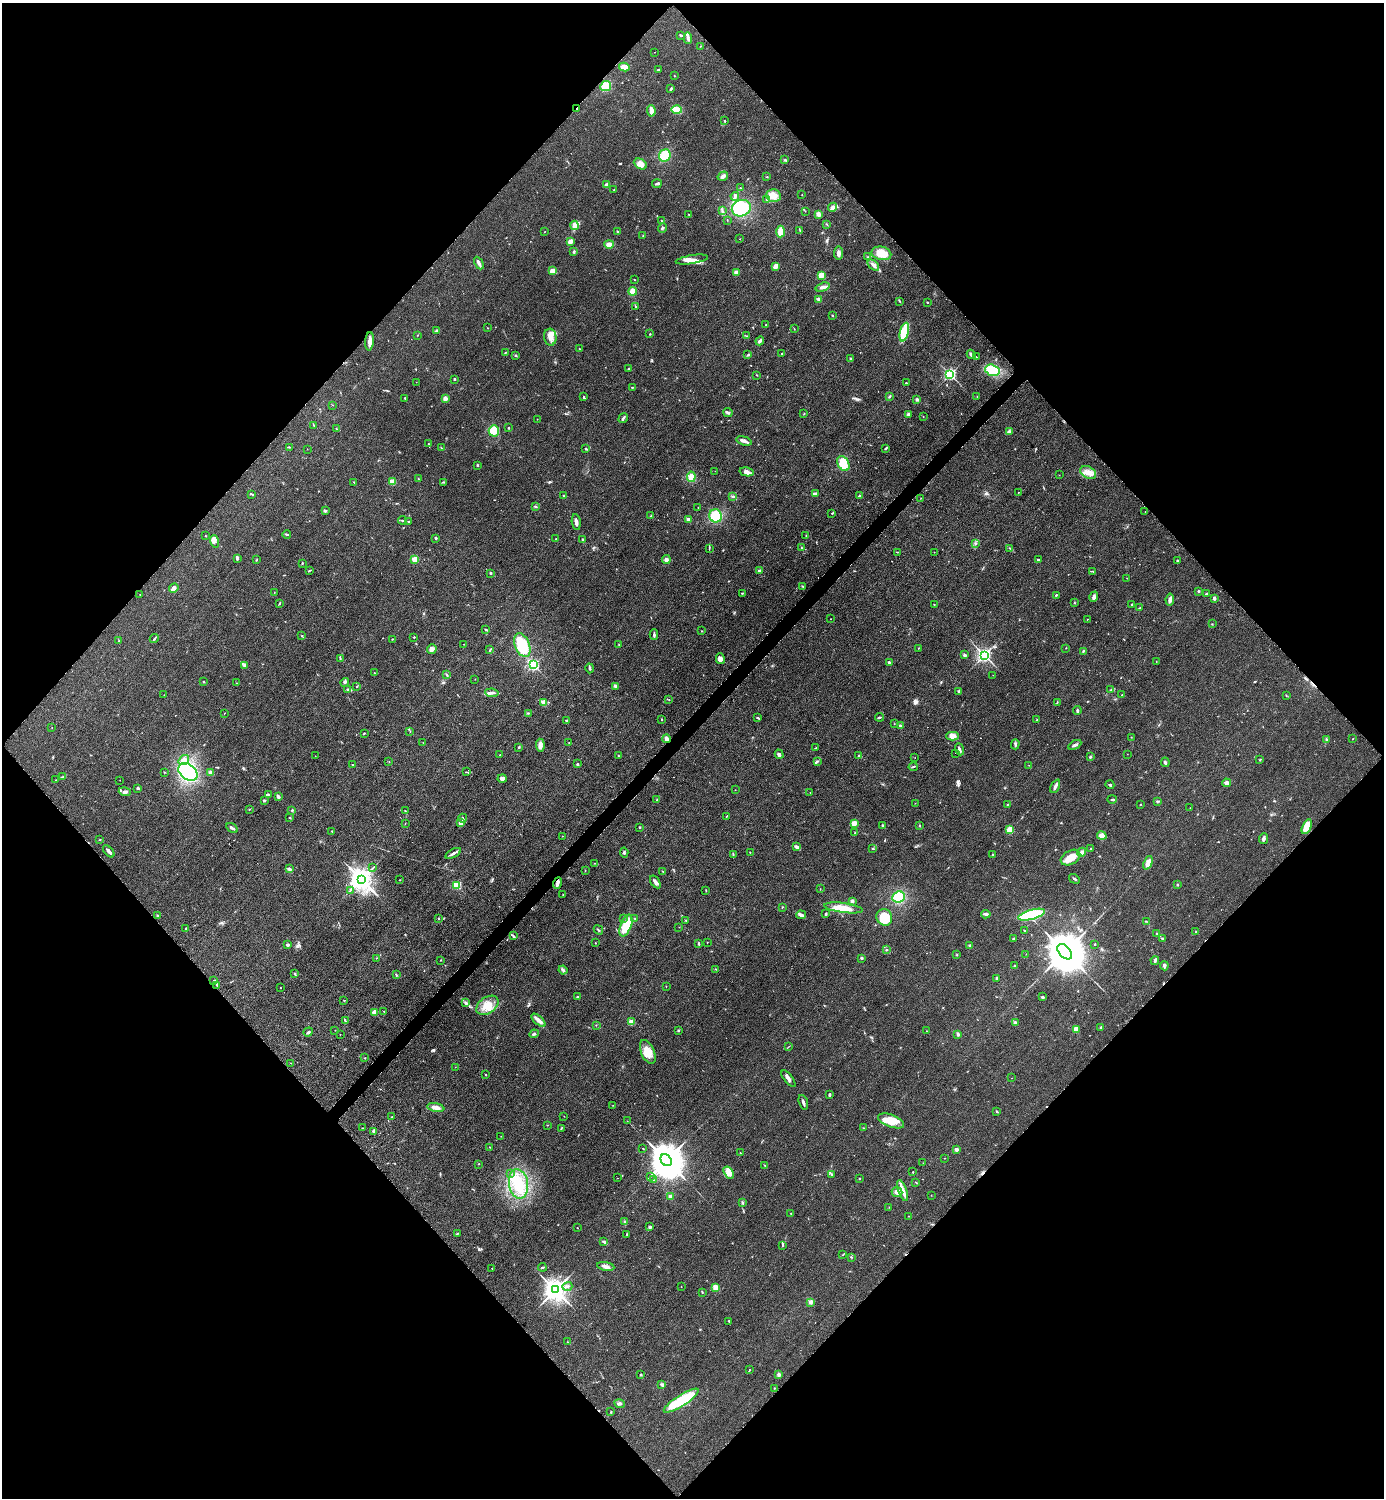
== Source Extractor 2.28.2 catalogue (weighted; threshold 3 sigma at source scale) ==
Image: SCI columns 314-5838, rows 181-6162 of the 6350 x 6350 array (HDU 1 of 3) = the unmasked area's bounding box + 8 px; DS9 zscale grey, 4 x 4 block average (1 PNG px = mean of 4 x 4 image px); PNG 1386 x 1500 px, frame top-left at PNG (2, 3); each listed source drawn as its Kron ellipse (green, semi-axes under 4 px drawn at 4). Shown black and unused: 51% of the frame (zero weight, under 2 of 3 exposures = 1% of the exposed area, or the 3 px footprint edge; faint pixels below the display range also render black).
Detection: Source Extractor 2.28.2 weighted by HDU 2 'WHT'. Background 0.0786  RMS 0.0077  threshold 0.0346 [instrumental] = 3 sigma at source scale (4.5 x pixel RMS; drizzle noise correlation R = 1.50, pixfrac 1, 0.05/0.05 arcsec/px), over >= 5 px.
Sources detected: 580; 2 inside a brighter object's white glare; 9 cosmic-ray / hot-pixel residue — neither listed nor drawn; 14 coinciding with a brighter row at this scale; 24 inside a brighter listed object's ellipse — not listed separately; of the other 531, all 500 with FLUX_AUTO >= 0.987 (the completeness limit of this list) listed and drawn (31 fainter detections not listed), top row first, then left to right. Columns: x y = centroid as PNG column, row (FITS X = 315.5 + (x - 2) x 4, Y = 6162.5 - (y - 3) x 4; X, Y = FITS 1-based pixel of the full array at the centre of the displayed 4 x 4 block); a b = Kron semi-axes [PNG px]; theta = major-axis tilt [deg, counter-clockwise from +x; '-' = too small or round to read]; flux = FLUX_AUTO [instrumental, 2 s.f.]
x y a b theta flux
681 35 4 2 - 5
688 38 6 2 -86 8.9
701 46 2 2 - 1.3
654 52 2 2 - 1.6
624 67 5 3 - 39
658 70 3 2 - 4
674 76 2 2 - 2
606 86 5 5 - 82
671 89 3 2 - 7.4
577 108 2 2 - 2.7
677 110 5 3 - 57
651 111 6 3 -86 29
725 121 2 2 - 3.4
665 155 6 5 - 110
785 160 2 2 - 4
640 164 7 5 -28 32
723 176 5 3 - 16
767 177 2 2 - 2.1
657 184 5 2 - 8.2
607 185 4 3 - 15
740 188 2 2 - 1.4
614 190 2 2 - 1.7
773 195 7 6 - 34
802 195 2 2 - 1.6
735 196 4 2 - 9
767 199 3 2 - 4.1
833 207 5 3 - 18
741 208 10 8 23 220
722 211 3 2 - 3.6
805 211 2 2 - 1.3
689 214 2 2 - 1.8
818 214 4 3 - 13
727 220 2 2 - 1.7
662 221 4 2 - 3.3
827 224 3 2 - 3.4
575 225 5 4 - 25
662 228 5 2 - 7.3
800 230 2 2 - 1.8
545 231 2 2 - 1.3
618 232 3 2 - 5.5
781 232 6 3 86 57
643 236 2 2 - 1.5
740 239 2 2 - 3.3
570 241 4 2 - 27
609 244 5 3 - 23
574 252 3 2 - 5.5
838 253 6 3 84 16
881 253 10 6 -12 71
868 257 2 2 - 1.8
692 259 16 4 9 39
479 263 7 2 -62 15
873 265 7 3 -43 16
775 266 4 3 - 28
552 271 4 3 - 21
736 272 4 3 - 14
821 275 2 2 - 160
634 280 2 2 - 1.4
823 287 7 4 17 17
633 291 4 3 - 42
819 299 2 2 - 44
899 301 4 2 - 3.9
927 302 2 2 - 5.6
635 306 3 2 - 2.5
832 316 2 2 - 3.2
766 325 2 2 - 3.8
488 328 2 2 - 1.5
794 329 2 2 - 1.6
437 331 4 2 - 7
904 332 9 3 75 210
650 334 2 2 - 2.4
418 335 2 2 - 1.6
747 336 2 2 - 1.5
550 337 8 6 -83 32
369 341 9 3 87 25
760 341 4 2 - 14
579 349 2 2 - 2.6
505 352 3 2 - 2.3
782 353 2 2 - 2.8
971 354 5 3 - 10
748 355 2 2 - 3.2
516 356 2 2 - 2.9
976 357 2 2 - 2.2
851 358 2 2 - 3.7
629 369 3 2 - 3.6
992 370 7 5 -17 130
950 374 2 2 - 930
757 375 2 2 - 2.2
454 379 2 2 - 16
416 382 2 2 - 1.6
906 383 2 2 - 6.9
632 387 2 2 - 4.2
890 396 3 2 - 4.7
977 396 2 2 - 1.6
583 397 3 2 - 4.5
405 398 3 2 - 3.3
445 398 2 2 - 88
917 399 3 2 - 8.4
332 405 2 2 - 1.2
728 413 5 3 - 8.3
804 414 2 2 - 1.5
908 414 4 3 - 6.9
923 417 2 2 - 1.9
623 418 5 2 - 9.8
537 419 2 2 - 1.5
314 425 2 2 - 1.4
336 428 2 2 - 2.7
509 428 2 2 - 7.6
494 431 5 5 - 74
1009 432 4 4 - 11
744 441 8 3 -17 17
428 444 2 2 - 2.2
289 447 2 2 - 2.2
441 448 2 2 - 2.1
585 448 2 2 - 2.8
886 448 4 2 - 5
307 449 2 2 - 0.99
843 464 8 5 -61 81
477 465 2 2 - 12
715 471 2 2 - 1.1
747 472 7 3 -12 24
1088 472 8 6 -29 33
1059 475 2 2 - 1.2
691 477 5 4 - 43
418 479 2 2 - 3
354 482 3 2 - 3.1
392 482 4 4 - 35
443 482 3 2 - 2.4
1018 493 2 2 - 1.5
252 494 4 2 - 3.4
815 494 3 2 - 5.9
563 495 2 2 - 2.8
859 496 2 2 - 7
733 497 4 2 - 4.4
921 498 2 2 - 1.3
536 506 2 2 - 1.9
698 508 2 2 - 1.1
325 511 3 2 - 3.4
1145 512 2 2 - 1.5
832 513 2 2 - 3.7
650 516 3 2 - 1.9
716 516 6 6 - 120
402 520 4 2 - 4.3
688 520 3 3 - 19
409 521 2 2 - 3.4
576 522 8 3 -81 17
287 534 4 2 - 5.5
806 535 2 2 - 2.7
206 536 2 2 - 1.8
436 538 2 2 - 5.7
556 539 2 2 - 2.2
583 540 3 2 - 4.3
215 541 6 3 -73 11
975 543 3 2 - 3.9
709 548 4 2 - 3.8
802 548 2 2 - 2.8
1010 548 2 2 - 2.7
897 552 2 2 - 1.8
934 552 2 2 - 1.2
237 558 3 2 - 12
415 559 2 2 - 190
1038 559 3 2 - 3.8
256 560 2 2 - 2.5
666 560 4 3 - 9.6
1178 560 2 2 - 2.8
302 563 3 2 - 4
309 570 4 2 - 3.7
759 570 3 2 - 5.7
1093 571 3 2 - 2.4
490 573 2 2 - 15
1127 578 2 2 - 1
803 586 3 2 - 3.9
174 588 5 3 - 23
1199 591 2 2 - 10
274 592 2 2 - 1.6
742 593 3 2 - 2.7
140 594 2 2 - 1.2
1206 594 3 2 - 4
1056 595 2 2 - 4.2
1094 597 5 3 - 13
1214 598 3 2 - 9.8
1170 600 6 3 80 14
279 603 3 2 - 3.6
1074 603 2 2 - 2.1
1131 604 2 2 - 2.1
934 605 2 2 - 1.6
1139 608 3 2 - 3
830 619 2 2 - 1.1
1087 619 2 2 - 1.3
1212 624 2 2 - 2.4
486 629 2 2 - 4.9
701 631 2 2 - 1.8
654 635 5 2 - 8.3
301 636 2 2 - 2.5
414 637 2 2 - 7.9
154 639 5 2 - 4.2
392 639 2 2 - 2.8
119 641 3 2 - 2.9
464 644 2 2 - 1.1
522 645 12 7 -68 140
619 645 2 2 - 3.5
918 648 2 2 - 1.9
1066 648 2 2 - 1.7
432 649 5 4 - 17
490 650 3 2 - 4.7
1083 651 3 2 - 4
965 655 3 3 - 5.6
984 655 2 2 - 1600
340 658 2 2 - 2
720 659 5 4 - 22
1156 661 2 2 - 1.6
889 663 3 2 - 10
533 665 2 2 - 710
244 666 3 2 - 3.3
590 668 5 2 - 5.3
374 673 2 2 - 3.1
446 674 3 2 - 3.7
993 675 2 2 - 1.2
475 679 2 2 - 1.1
203 682 2 2 - 4.2
345 682 4 3 - 8.1
236 683 2 2 - 1.7
615 686 3 2 - 13
356 687 2 2 - 1.5
348 689 3 2 - 5.1
1111 689 3 2 - 4.4
959 691 4 2 - 5.9
492 693 7 2 -8 12
164 695 2 2 - 1.6
1122 695 2 2 - 2.2
1286 695 2 2 - 1.5
669 699 2 2 - 1.5
543 702 4 2 - 6.7
1057 702 2 2 - 2
1077 711 4 2 - 6.2
224 713 2 2 - 1.7
528 713 3 2 - 3.2
880 717 4 2 - 4.8
758 718 3 2 - 4.9
662 719 2 2 - 6.7
567 720 3 3 - 5.2
1037 720 3 2 - 2.1
894 724 2 2 - 1.1
901 726 3 3 - 7.2
52 727 2 2 - 1
410 732 2 2 - 1.6
364 733 3 2 - 3.8
953 736 6 4 1 30
1131 737 2 2 - 1.8
1353 738 2 2 - 2.2
666 739 4 3 - 20
1327 740 4 3 - 8
423 743 2 2 - 1.6
569 743 2 2 - 2.8
1015 744 5 2 - 8.6
540 745 6 4 -88 21
1075 745 7 2 30 10
519 747 2 2 - 4.5
816 748 2 2 - 1.4
959 749 6 2 -69 12
956 753 2 2 - 1.3
779 754 5 3 - 13
1127 754 2 2 - 1.5
500 755 2 2 - 1.8
859 755 3 2 - 4.5
315 756 2 2 - 1
618 756 2 2 - 2.6
1090 757 3 2 - 4.8
915 758 2 2 - 1.1
1260 759 3 2 - 2
184 760 5 4 - 27
389 761 2 2 - 1.6
817 761 4 2 - 4.5
1165 762 5 2 - 8.6
352 764 3 2 - 1.6
577 764 3 2 - 5.4
1029 765 2 2 - 1.3
913 767 4 2 - 4.9
165 772 2 2 - 1
188 772 10 7 -38 420
467 772 3 2 - 2
211 773 4 3 - 14
63 777 2 2 - 3.1
502 779 4 3 - 24
56 780 3 2 - 2
120 780 2 2 - 1
1226 783 4 4 - 11
1110 785 4 2 - 5.8
1055 786 7 2 64 20
138 788 3 2 - 5.9
735 790 2 2 - 1.2
125 792 6 3 -17 14
810 792 2 2 - 1.3
269 795 3 2 - 5
278 796 3 3 - 12
1112 799 5 2 - 6.5
657 800 2 2 - 4.1
264 801 2 2 - 21
1158 801 2 2 - 3.7
915 803 2 2 - 1.7
1008 804 2 2 - 2
1140 804 2 2 - 2.8
1190 808 2 2 - 1.4
249 809 2 2 - 2
292 810 2 2 - 4.8
405 811 2 2 - 1.8
726 817 2 2 - 2.5
290 818 2 2 - 2.7
463 818 4 2 - 5.3
405 823 2 2 - 1.4
461 823 2 2 - 92
854 823 2 2 - 120
883 825 2 2 - 19
920 826 3 2 - 3.2
639 827 2 2 - 3.6
1307 827 8 4 65 57
232 828 6 2 -31 12
1010 830 3 3 - 44
332 831 2 2 - 2.8
855 833 3 2 - 3
562 836 2 2 - 1.7
1102 836 5 4 - 28
100 839 2 2 - 1.5
1263 839 5 2 - 14
797 847 4 3 - 8.2
873 848 3 2 - 3.6
1091 849 2 2 - 2.6
109 851 7 2 -47 18
750 852 2 2 - 1.9
1082 852 5 3 - 14
453 853 8 2 28 13
624 853 5 2 - 6.9
733 854 2 2 - 3.4
993 854 2 2 - 3.5
1070 858 10 6 30 63
595 863 2 2 - 1.8
1148 863 7 3 67 37
373 868 2 2 - 1.7
289 869 3 2 - 10
585 870 2 2 - 1.5
663 871 2 2 - 2.3
361 879 4 3 - 5700
1074 879 6 2 -34 5.5
399 880 2 2 - 1.7
655 882 7 3 -55 13
557 883 6 3 71 17
457 885 2 2 - 350
1177 885 2 2 - 6
820 889 2 2 - 1.2
350 890 2 2 - 1.9
706 890 3 2 - 2.6
563 895 2 2 - 1.7
899 897 6 5 - 97
852 901 3 3 - 11
782 907 2 2 - 2.4
843 908 19 5 -7 68
826 914 3 2 - 5.8
986 914 5 2 - 11
801 915 5 3 - 13
1031 915 14 5 15 270
157 916 3 2 - 2.2
884 917 8 7 - 140
438 918 2 2 - 8.6
624 918 2 2 - 1.5
635 918 2 2 - 2.1
686 920 2 2 - 2.9
1146 921 3 2 - 1.9
626 925 11 5 67 110
679 927 2 2 - 1.4
185 929 2 2 - 1.4
598 930 5 2 - 4.9
1025 931 3 2 - 3
1196 931 2 2 - 1.8
1156 933 2 2 - 2
513 936 3 2 - 4.9
1162 938 3 2 - 6.1
1014 939 3 2 - 4.8
707 942 2 2 - 1.8
595 943 2 2 - 1.9
699 944 4 2 - 3.7
1095 944 2 2 - 6.4
287 945 3 2 - 9.2
970 946 3 2 - 7.3
887 950 2 2 - 2.7
1065 952 9 5 -48 27000
1026 954 2 2 - 1.3
957 955 2 2 - 2.9
376 958 2 2 - 1.8
861 958 3 2 - 5.6
441 960 2 2 - 2
1155 961 4 2 - 7.3
1014 966 2 2 - 2.1
1164 966 4 2 - 7
716 969 2 2 - 2
563 970 4 2 - 7.9
294 974 2 2 - 2.8
396 975 3 2 - 3.9
997 978 3 2 - 6.3
214 980 2 2 - 2.6
217 985 3 2 - 5.2
666 986 2 2 - 1.2
280 988 2 2 - 3.5
578 997 3 2 - 2
1042 997 3 2 - 4.8
344 1000 2 2 - 2.1
466 1003 4 2 - 5.9
487 1005 12 8 35 59
384 1011 2 2 - 12
374 1012 2 2 - 130
538 1020 9 2 -41 37
345 1021 3 2 - 5
631 1022 2 2 - 150
1015 1022 3 2 - 7
596 1025 2 2 - 1.6
1101 1027 3 2 - 4.1
1076 1029 3 3 - 37
335 1030 2 2 - 2.2
678 1030 3 2 - 3.9
926 1031 2 2 - 2.3
308 1032 5 2 - 5.4
340 1034 2 2 - 1
534 1034 5 2 - 5.9
958 1034 2 2 - 11
789 1047 2 2 - 1.5
648 1052 13 6 -67 60
365 1058 2 2 - 2
291 1063 2 2 - 1.1
455 1067 2 2 - 1.2
486 1075 2 2 - 3.4
1012 1078 2 2 - 1
788 1079 10 3 -51 18
830 1095 3 2 - 7.9
803 1102 7 2 -73 13
613 1105 2 2 - 1.2
436 1108 9 3 -12 27
997 1111 3 2 - 3.5
564 1116 2 2 - 1.3
392 1117 2 2 - 2.3
627 1121 2 2 - 1.1
891 1121 14 6 -20 65
547 1125 2 2 - 1.5
363 1128 2 2 - 2.1
863 1128 2 2 - 1.4
561 1129 2 2 - 1.4
373 1131 3 3 - 6.7
501 1136 2 2 - 1.5
490 1147 2 2 - 1.5
642 1148 2 2 - 1.9
956 1149 2 2 - 53
740 1153 2 2 - 4.2
945 1158 2 2 - 1.3
666 1160 6 5 - 16000
923 1163 2 2 - 1.2
478 1164 2 2 - 1.9
765 1166 2 2 - 1.8
913 1172 2 2 - 7.3
511 1173 2 2 - 1.5
729 1173 7 4 -60 35
832 1174 2 2 - 2.5
650 1176 2 2 - 1.7
617 1178 2 2 - 1.3
859 1178 2 2 - 3.6
653 1180 2 2 - 2.7
916 1182 3 2 - 2.6
518 1184 15 9 -80 110
903 1190 11 4 -71 29
897 1192 5 5 - 22
931 1195 2 2 - 1.6
670 1197 2 2 - 93
742 1202 2 2 - 2.5
889 1207 2 2 - 1.1
791 1213 2 2 - 2.7
908 1216 2 2 - 1.2
625 1222 3 2 - 5.4
650 1227 3 2 - 5.3
577 1228 2 2 - 1.9
457 1234 2 2 - 2.5
627 1234 2 2 - 2.6
604 1242 2 2 - 4.2
782 1245 3 2 - 3.7
843 1255 2 2 - 1.8
851 1257 3 2 - 2.5
606 1266 9 3 -10 18
542 1267 4 2 - 4.1
492 1268 2 2 - 2.5
567 1286 5 2 - 11
681 1286 2 2 - 1.1
716 1287 4 3 - 49
555 1290 4 3 - 5000
702 1292 2 2 - 2.2
810 1302 4 3 - 9.2
729 1321 2 2 - 4.2
567 1342 2 2 - 2.2
749 1370 2 2 - 2.9
640 1375 3 2 - 4.2
779 1375 2 2 - 43
662 1385 4 3 - 8.3
774 1388 2 2 - 1.7
681 1401 20 5 32 180
620 1404 5 3 - 10
611 1412 3 2 - 2.7
Overlapping masked pixels (flux is a lower limit): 3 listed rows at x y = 577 108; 666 739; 557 883
Diffuse or blended objects may show on this block-average render without a row.